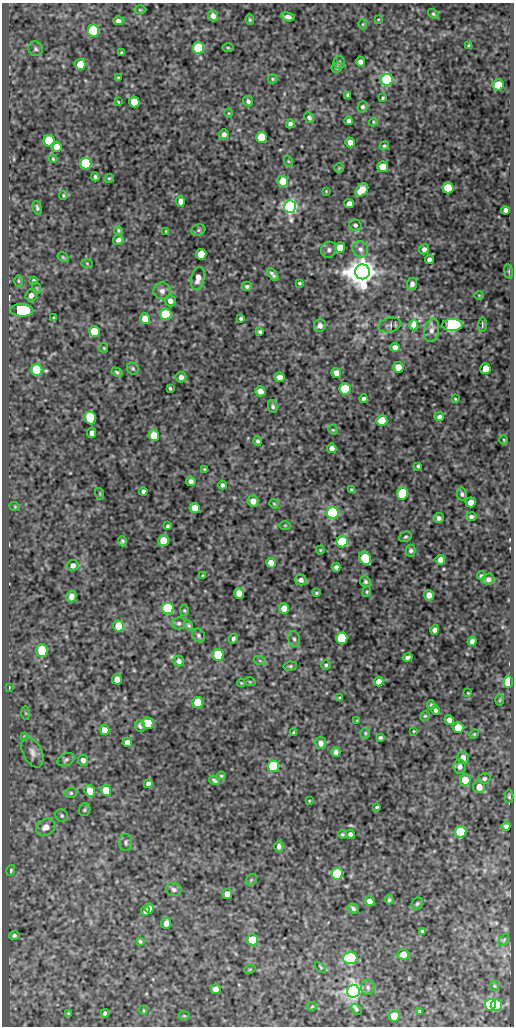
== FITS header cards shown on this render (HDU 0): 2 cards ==
NAXIS1  =                  512
NAXIS2  =                 1024

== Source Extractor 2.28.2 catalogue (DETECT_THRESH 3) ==
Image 512 x 1024 px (HDU 0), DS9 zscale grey, 1 PNG px = 1 image px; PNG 516 x 1028 px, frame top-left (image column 1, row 1024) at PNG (2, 3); each listed source drawn as its Kron ellipse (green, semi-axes under 4 px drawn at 4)
Background 49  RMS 0.54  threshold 1.63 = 3 sigma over >= 5 px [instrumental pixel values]
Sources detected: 271; all 271 listed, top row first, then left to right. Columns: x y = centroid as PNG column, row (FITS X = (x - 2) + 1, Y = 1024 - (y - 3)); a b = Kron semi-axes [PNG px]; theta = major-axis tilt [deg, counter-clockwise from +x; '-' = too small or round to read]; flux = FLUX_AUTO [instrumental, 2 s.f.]
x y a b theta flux
140 10 6 4 -1 48
433 14 6 4 -39 54
213 16 5 5 - 220
288 17 7 4 -15 140
378 19 4 3 - 27
250 20 5 4 - 49
118 21 5 4 - 140
363 24 5 3 - 35
94 31 6 5 - 5900
469 46 4 3 - 57
199 48 6 5 - 3500
228 48 6 3 -1 42
36 49 7 7 - 97
121 53 3 3 - 47
339 62 6 5 - 68
360 62 4 4 - 160
80 64 5 5 - 790
337 67 5 5 - 63
118 77 3 2 - 28
273 79 5 4 - 46
387 80 6 6 - 7200
498 85 5 5 - 1400
348 95 4 3 - 76
383 98 4 3 - 43
248 101 5 5 - 94
118 102 4 3 - 31
134 102 5 5 - 690
363 107 6 5 - 84
228 113 4 3 - 26
309 118 5 4 - 84
349 121 4 4 - 110
373 122 4 4 - 38
290 124 4 4 - 97
224 134 5 5 - 130
262 137 5 5 - 1300
49 141 6 5 - 2300
350 142 5 4 - 250
384 146 5 4 - 49
56 147 5 5 - 300
53 159 4 3 - 40
288 161 5 3 - 38
86 164 6 5 - 3900
383 167 5 5 - 630
339 168 5 5 - 40
95 177 4 3 - 72
109 178 5 4 - 40
283 181 5 5 - 920
448 188 5 5 - 1300
362 190 7 5 45 630
326 191 3 2 - 26
63 195 4 4 - 43
181 201 5 4 - 270
349 203 5 4 - 180
290 207 6 6 - 18000
37 208 7 4 -75 66
505 210 4 4 - 120
355 225 6 5 - 78
118 230 5 4 - 47
198 230 7 5 21 70
166 231 3 3 - 31
118 240 5 4 - 140
340 248 5 5 - 760
360 249 8 7 - 150
424 249 5 4 - 150
329 250 8 7 - 120
201 254 5 5 - 750
63 257 6 4 -31 46
429 260 4 4 - 150
87 263 6 4 -2 39
509 271 7 4 -82 49
362 272 7 7 - 85000
273 274 7 3 -50 92
198 278 11 6 76 290
34 280 4 4 - 57
18 281 6 4 -89 44
299 283 3 3 - 47
412 284 6 5 - 130
247 286 5 4 - 73
37 288 6 3 -71 41
162 291 8 8 - 180
31 295 6 5 - 190
479 295 5 3 - 31
170 301 5 5 - 150
22 310 11 6 -2 3500
166 314 6 5 - 3400
54 318 4 3 - 50
145 319 5 5 - 490
241 319 3 3 - 58
390 325 11 7 13 140
414 325 5 4 - 1100
452 325 10 6 2 7200
482 325 7 2 90 46
320 326 6 6 - 160
432 330 12 7 78 190
94 331 5 5 - 1200
260 332 4 4 - 63
395 347 4 4 - 160
104 348 5 4 - 40
398 367 5 5 - 570
133 369 6 5 - 66
485 369 5 5 - 610
37 370 6 5 - 2400
117 372 6 4 -29 68
336 373 5 4 - 260
181 377 5 5 - 150
280 377 5 4 - 230
170 388 3 3 - 52
345 389 5 5 - 2300
260 391 5 5 - 280
364 399 4 4 - 95
455 399 4 3 - 34
273 406 6 4 -77 81
439 417 5 4 - 90
90 418 6 5 - 2300
382 421 5 5 - 1200
333 430 5 4 - 38
92 433 5 4 - 170
154 435 5 5 - 930
504 440 4 3 - 30
258 441 5 4 - 64
332 448 5 4 - 190
418 466 3 3 - 49
205 469 3 3 - 40
191 481 5 4 - 130
222 485 4 4 - 96
351 490 3 3 - 50
143 491 4 4 - 89
402 493 6 5 - 2600
100 494 6 3 -73 38
462 494 7 5 -80 80
253 501 5 5 - 280
471 502 5 5 - 380
274 504 5 4 - 40
15 507 5 3 - 31
195 508 5 5 - 640
333 513 6 5 - 6100
471 517 5 4 - 96
439 518 5 5 - 110
285 525 5 3 - 36
167 526 3 3 - 54
405 537 6 5 - 61
122 541 5 4 - 71
164 541 5 5 - 1000
342 542 5 5 - 2600
320 550 4 4 - 39
411 551 6 5 - 90
365 558 7 5 -63 2400
440 560 5 4 - 250
271 563 5 4 - 240
73 565 5 5 - 160
336 567 4 4 - 110
203 576 3 3 - 49
481 576 4 4 - 75
488 579 6 5 - 140
301 580 6 5 - 150
365 582 5 5 - 77
367 592 5 4 - 48
239 593 5 5 - 420
316 593 4 3 - 43
429 595 5 5 - 330
71 596 6 5 - 160
284 608 5 5 - 380
168 609 6 5 - 7500
184 611 5 4 - 45
179 623 7 6 - 89
189 625 5 4 - 57
119 626 5 5 - 930
435 630 5 4 - 180
198 635 7 6 - 89
342 638 5 5 - 4100
233 639 5 4 - 85
294 639 8 5 -79 93
472 641 5 4 - 120
42 650 6 5 - 1800
218 655 6 5 - 1600
408 657 5 3 - 130
179 661 5 5 - 130
260 661 6 4 -20 51
326 665 5 4 - 61
290 666 7 4 8 62
117 679 5 5 - 380
250 682 6 3 -18 37
379 682 5 4 - 320
508 682 6 4 89 3200
241 683 4 3 - 35
9 687 4 2 - 27
468 693 3 2 - 28
340 698 3 3 - 47
500 700 6 4 89 41
198 702 5 5 - 1300
431 705 5 3 - 56
435 710 4 3 - 74
26 713 6 4 -89 53
425 716 5 5 - 47
357 720 4 2 - 28
449 720 5 4 - 150
148 723 6 5 - 1400
140 726 6 5 - 92
458 728 5 5 - 850
104 730 5 5 - 310
414 731 3 2 - 28
294 733 4 3 - 53
365 733 5 4 - 49
474 734 5 4 - 40
24 736 3 3 - 27
380 737 3 3 - 61
127 742 4 4 - 200
321 743 6 5 - 180
32 752 16 9 -64 240
336 752 5 4 - 120
463 758 6 5 - 240
66 760 9 6 23 97
83 760 5 5 - 160
273 766 6 5 - 4500
460 767 7 6 - 170
221 776 4 3 - 41
484 778 6 5 - 71
214 780 5 3 - 78
465 780 6 5 - 650
148 784 4 4 - 130
479 787 6 6 - 370
106 790 5 5 - 700
90 791 6 5 - 500
71 793 6 5 - 59
509 796 6 4 -88 62
309 801 3 2 - 26
377 807 3 3 - 45
85 810 6 5 - 63
62 816 7 6 - 69
46 827 10 8 28 300
506 827 5 4 - 97
461 832 6 5 - 3000
342 834 4 4 - 51
350 834 4 4 - 110
126 842 8 6 -89 94
279 846 5 4 - 120
11 870 5 4 - 68
337 874 6 5 - 2600
251 880 6 4 46 59
174 890 8 6 -8 110
227 894 5 5 - 330
389 900 5 4 - 63
369 901 5 4 - 190
417 904 6 5 - 69
149 909 5 4 - 170
353 909 6 4 -34 84
146 911 5 4 - 150
166 923 5 5 - 210
422 931 3 3 - 45
14 935 5 4 - 72
253 940 5 5 - 960
504 940 7 3 54 45
140 941 4 3 - 48
403 954 6 5 - 260
350 958 7 6 - 5800
320 967 6 3 -43 36
250 969 6 3 19 30
494 986 4 4 - 38
368 987 7 6 - 100
216 989 5 5 - 190
353 991 6 6 - 22000
490 1005 6 5 - 4400
496 1005 6 5 - 3500
312 1006 5 4 - 38
356 1009 6 4 -49 68
143 1010 4 3 - 33
420 1011 3 3 - 45
105 1013 4 4 - 90
68 1014 3 2 - 38
184 1016 5 3 - 39
394 1016 5 5 - 650